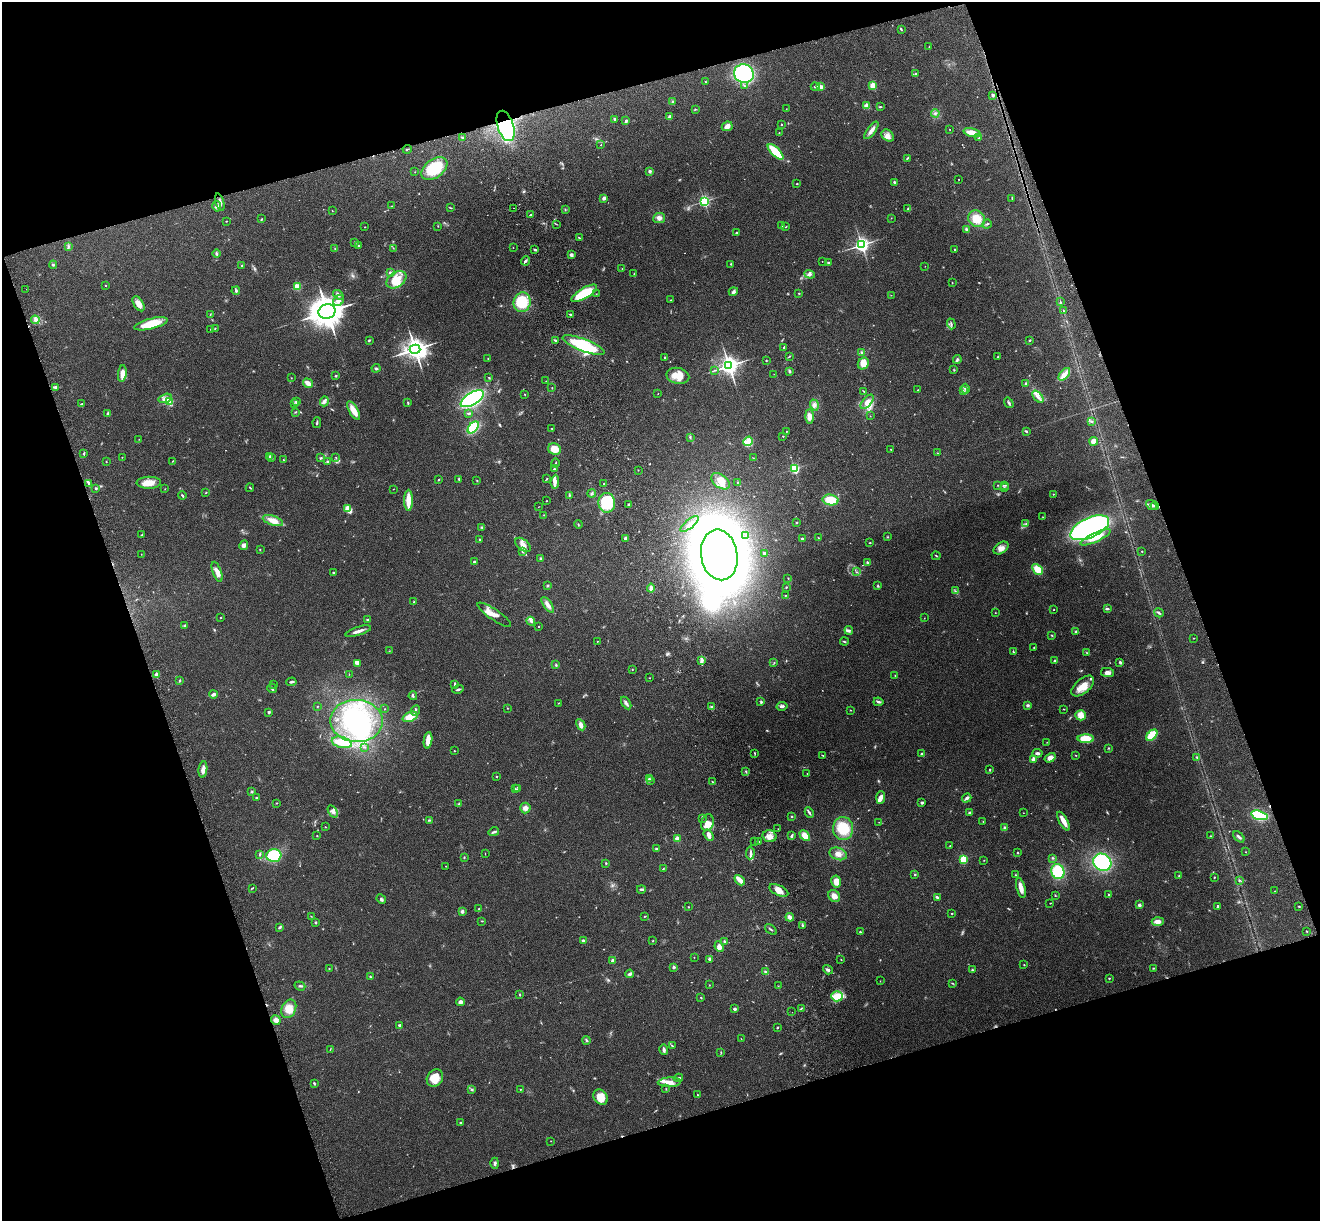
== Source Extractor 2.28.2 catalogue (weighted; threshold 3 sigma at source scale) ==
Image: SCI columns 119-5387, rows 190-5064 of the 5508 x 5378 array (HDU 1 of 3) = the unmasked area's bounding box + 8 px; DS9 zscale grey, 4 x 4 block average (1 PNG px = mean of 4 x 4 image px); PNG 1322 x 1223 px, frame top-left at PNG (2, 2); each listed source drawn as its Kron ellipse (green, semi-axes under 4 px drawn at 4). Shown black and unused: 37% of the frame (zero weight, under 3 of 4 exposures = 6% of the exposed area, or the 3 px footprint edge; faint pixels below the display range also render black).
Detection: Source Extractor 2.28.2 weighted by HDU 2 'WHT'. Background 0.181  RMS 0.0079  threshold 0.0357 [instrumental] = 3 sigma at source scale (4.5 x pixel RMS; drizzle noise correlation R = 1.50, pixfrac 1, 0.05/0.05 arcsec/px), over >= 5 px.
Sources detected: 569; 5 too faint to see at this stretch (4 x 4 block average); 2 inside a brighter object's white glare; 6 cosmic-ray / hot-pixel residue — neither listed nor drawn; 7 coinciding with a brighter row at this scale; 21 inside a brighter listed object's ellipse — not listed separately; of the other 528, all 500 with FLUX_AUTO >= 1.17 (the completeness limit of this list) listed and drawn (28 fainter detections not listed), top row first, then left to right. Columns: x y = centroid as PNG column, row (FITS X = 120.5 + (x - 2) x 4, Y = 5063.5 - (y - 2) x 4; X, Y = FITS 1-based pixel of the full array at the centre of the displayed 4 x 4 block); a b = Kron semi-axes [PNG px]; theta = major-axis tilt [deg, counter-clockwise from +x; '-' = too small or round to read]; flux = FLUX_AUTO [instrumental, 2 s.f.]
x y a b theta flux
901 29 4 2 - 4.6
929 47 4 2 - 4.4
744 74 10 9 - 530
915 74 4 2 - 4.5
706 82 3 2 - 4.2
744 85 3 2 - 3.7
873 85 2 2 - 120
815 87 4 2 - 7.2
821 87 4 3 - 16
993 95 2 2 - 26
673 102 3 2 - 4.4
867 106 2 2 - 110
880 107 4 2 - 4
695 109 2 2 - 2.9
786 109 2 2 - 1.6
935 113 4 2 - 6.5
670 117 3 3 - 12
615 119 2 2 - 12
626 121 4 2 - 9
781 125 2 2 - 2.6
506 126 16 8 -72 650
727 126 5 4 - 31
950 129 2 2 - 2.2
871 130 10 3 53 27
779 132 2 2 - 2
972 133 9 4 -14 64
888 136 7 5 -41 23
462 137 3 2 - 4
979 138 2 2 - 2.6
601 145 2 2 - 2.1
407 149 5 2 - 4.5
775 152 10 3 -45 200
907 158 4 2 - 3.6
434 169 15 9 36 190
650 171 2 2 - 11
415 172 2 2 - 1.6
959 179 2 2 - 2
894 182 2 2 - 5.6
797 184 2 2 - 6.4
604 198 4 3 - 13
1012 198 3 2 - 3.1
704 201 2 2 - 650
220 202 9 3 -73 17
217 206 5 4 - 13
391 206 2 2 - 1.6
450 208 3 2 - 3.2
514 208 2 2 - 3.9
908 208 2 2 - 2.3
565 210 3 2 - 2.4
332 211 2 2 - 1.5
531 215 3 2 - 8
659 218 6 5 - 19
891 218 2 2 - 1.3
262 219 3 2 - 3.2
976 219 9 7 -47 74
226 221 2 2 - 3
556 224 2 2 - 2.3
987 224 5 2 - 6.2
782 225 2 2 - 1.3
438 226 2 2 - 1.4
364 227 2 2 - 1.4
786 227 2 2 - 2.6
967 230 3 2 - 14
736 232 3 2 - 4
579 238 2 2 - 2.8
355 243 2 2 - 8.6
358 245 3 2 - 4.4
862 245 3 3 - 1100
68 246 2 2 - 3.1
393 248 2 2 - 1.4
513 248 2 2 - 1.3
335 249 2 2 - 2.7
535 250 4 2 - 6.2
954 250 2 2 - 2.3
216 253 4 3 - 7.4
571 255 3 3 - 17
525 261 5 2 - 11
822 261 2 2 - 1.3
829 263 3 2 - 5
731 264 2 2 - 3
53 265 4 2 - 4.2
242 266 2 2 - 6.1
925 266 2 2 - 1.3
622 269 2 2 - 1.7
390 272 2 2 - 4.9
634 273 2 2 - 1.7
809 274 5 3 - 11
396 280 11 7 35 78
952 283 2 2 - 2.3
106 285 2 2 - 3.6
297 287 2 2 - 150
26 289 2 2 - 2.1
236 291 4 3 - 8.7
733 292 5 3 - 12
584 293 14 5 30 220
799 293 4 2 - 2.7
596 294 2 2 - 1.7
338 295 6 3 -39 13
891 295 2 2 - 1.5
671 300 2 2 - 2.1
338 301 6 5 - 22
522 302 10 8 77 160
1060 302 3 2 - 3.2
139 304 8 4 -58 34
1064 311 2 2 - 2.5
327 312 8 7 - 6000
570 314 3 2 - 5
210 315 2 2 - 2.9
35 320 4 3 - 14
151 324 17 5 14 120
951 324 5 2 - 6
215 328 2 2 - 2.8
211 329 2 2 - 3
369 340 4 2 - 3.8
555 340 4 2 - 6.9
1030 340 3 2 - 4.1
584 345 22 6 -21 250
784 347 3 2 - 3.3
415 349 5 4 - 2900
862 352 3 2 - 6.5
789 356 3 2 - 2.6
998 356 3 2 - 3.6
488 358 2 2 - 2.1
665 358 2 2 - 5.2
957 359 4 2 - 7.6
766 360 2 2 - 2.6
863 364 6 5 - 39
729 366 4 3 - 2300
376 368 4 2 - 6
714 370 2 2 - 2.3
954 370 3 2 - 2.8
789 371 4 3 - 6.7
122 374 8 4 84 38
774 374 2 2 - 2.5
1064 374 7 4 49 27
336 376 2 2 - 4.3
678 376 11 8 -13 67
291 378 2 2 - 1.5
489 378 3 2 - 3.4
546 381 2 2 - 2
308 383 5 3 - 32
1026 384 4 2 - 5.7
55 387 4 2 - 11
552 388 2 2 - 2.5
966 389 5 3 - 11
918 390 2 2 - 3.8
864 391 3 2 - 3.9
963 391 2 2 - 1.7
525 394 2 2 - 2.2
658 394 2 2 - 1.3
1038 397 7 3 -49 19
165 398 7 3 17 19
472 399 13 6 31 580
324 401 5 3 - 15
169 402 2 2 - 160
296 402 3 2 - 6.9
408 402 4 2 - 3.6
867 402 8 4 49 34
1009 403 5 2 - 8.4
82 404 3 2 - 4.4
294 404 2 2 - 3.5
814 405 5 4 - 15
354 411 10 4 -59 50
295 412 2 2 - 1.9
468 413 4 2 - 4.3
107 414 4 2 - 7
870 416 2 2 - 1.9
809 417 7 4 -89 35
1092 421 3 2 - 5.1
317 422 5 2 - 6.4
473 427 7 4 48 140
552 429 2 2 - 3.6
786 431 2 2 - 2
1026 431 4 2 - 5.6
783 436 2 2 - 2.8
690 437 3 2 - 3.8
139 439 2 2 - 1.2
748 441 5 4 - 37
1094 441 4 4 - 47
554 449 6 5 - 63
890 449 2 2 - 1.7
84 453 3 2 - 4
937 453 2 2 - 4.2
270 456 3 2 - 6.6
122 457 2 2 - 1.5
336 457 2 2 - 2.4
272 458 2 2 - 2.3
321 458 3 2 - 5.5
753 458 2 2 - 1.4
283 460 2 2 - 2.3
172 461 2 2 - 1.6
106 462 2 2 - 2.4
327 462 3 3 - 5.6
556 463 5 2 - 4.7
554 469 2 2 - 10
794 469 2 2 - 600
638 470 2 2 - 2.6
459 479 3 2 - 5.6
547 479 2 2 - 2.4
439 480 2 2 - 3.8
477 480 3 2 - 2.6
721 481 10 6 -36 44
555 482 7 4 84 20
738 482 2 2 - 2.1
89 483 3 3 - 7.8
149 483 12 6 1 49
604 484 2 2 - 3.7
997 485 2 2 - 1.6
1005 485 4 2 - 4.1
96 488 3 2 - 5.2
250 488 4 2 - 3.7
1004 488 2 2 - 2.1
165 489 2 2 - 1.7
393 489 2 2 - 1.5
206 492 3 2 - 2.6
592 493 4 3 - 6.6
1053 494 2 2 - 3.3
569 495 3 2 - 4.5
182 496 4 2 - 6.6
408 500 10 3 90 69
830 500 8 5 -9 88
546 501 2 2 - 3.1
607 503 10 8 -87 230
629 504 2 2 - 4.7
1151 505 6 2 -38 11
1155 506 4 2 - 8.6
538 507 2 2 - 1.3
348 509 4 4 - 58
544 515 2 2 - 1.5
1043 517 2 2 - 1.9
273 521 10 5 -18 39
797 522 3 2 - 3.1
1026 523 4 2 - 5.4
578 524 4 2 - 2.8
690 524 11 3 40 20
482 527 3 2 - 5.1
1090 528 21 10 24 1300
142 535 3 2 - 3.7
746 535 2 2 - 1.2
887 537 2 2 - 2.7
1095 537 16 4 25 77
625 538 3 2 - 16
818 538 2 2 - 2.7
479 539 2 2 - 5.1
802 539 3 2 - 7
870 543 2 2 - 3.6
244 545 5 4 - 14
523 545 9 5 -39 33
1001 548 8 5 33 26
260 550 2 2 - 2.4
522 551 3 2 - 4
1142 551 2 2 - 3.3
764 553 3 2 - 7.9
141 554 2 2 - 1.2
719 555 25 18 -81 4400
936 556 5 2 - 3.2
541 559 3 2 - 8
474 562 2 2 - 11
867 562 3 2 - 4.9
1037 569 6 4 -46 73
217 572 10 4 -70 34
856 572 2 2 - 2.5
333 573 2 2 - 6.2
788 578 2 2 - 2.4
547 586 3 2 - 5.3
878 586 3 2 - 5
786 587 2 2 - 3.8
651 588 4 3 - 22
955 591 2 2 - 3
785 595 3 2 - 2.2
414 602 3 2 - 3.9
548 605 9 4 -56 23
1054 609 2 2 - 2
1107 609 3 2 - 10
995 613 2 2 - 1.6
1159 613 5 2 - 6.9
494 615 20 5 -34 44
220 618 2 2 - 2.3
924 618 2 2 - 1.4
368 620 3 2 - 6.1
531 621 4 3 - 11
184 625 2 2 - 2.1
538 626 2 2 - 3.1
849 630 4 3 - 9.1
358 631 13 3 18 26
1076 632 4 2 - 5
1052 635 3 2 - 2.8
1194 638 2 2 - 2.1
597 641 2 2 - 2.4
844 642 4 2 - 4.5
1034 648 3 2 - 3.9
389 651 2 2 - 1.9
1013 651 3 2 - 3
1087 653 2 2 - 2.2
702 661 4 2 - 9.1
1055 661 2 2 - 13
1120 662 4 3 - 6.7
357 663 4 4 - 11
774 663 2 2 - 2
556 665 3 2 - 3.8
632 669 2 2 - 2
1107 672 6 4 -10 25
349 674 2 2 - 1.5
156 675 3 2 - 22
895 675 2 2 - 2
650 678 2 2 - 1.5
180 680 4 2 - 4.1
291 682 5 2 - 9.2
274 684 2 2 - 1.7
455 685 4 2 - 5.3
1083 686 13 7 41 54
272 688 5 2 - 8
458 689 5 2 - 7.5
213 694 4 3 - 15
413 696 4 2 - 6.2
761 702 3 2 - 7
878 702 5 2 - 9.6
559 703 3 2 - 2.7
626 703 7 3 -58 14
1028 705 3 3 - 8
317 706 2 2 - 2.2
782 706 5 3 - 11
712 707 4 2 - 5.2
507 708 2 2 - 1.8
385 709 2 2 - 1.5
1064 709 2 2 - 1.9
415 710 5 2 - 9.2
850 710 2 2 - 1.9
269 712 3 3 - 6.3
1081 715 5 5 - 46
410 717 8 4 22 75
356 721 26 21 -3 400
581 725 6 4 -62 19
1152 735 7 4 44 150
1086 739 8 4 -1 92
428 740 8 4 82 41
342 742 10 5 -14 100
1047 742 2 2 - 1.4
365 747 2 2 - 2
1109 748 2 2 - 2.7
454 751 2 2 - 3.2
754 753 3 2 - 3
1037 753 5 3 - 11
922 754 2 2 - 15
823 755 3 2 - 3.6
1076 755 3 2 - 2.2
1197 757 3 2 - 3.8
1050 758 6 4 32 27
1033 759 2 2 - 31
203 769 8 4 83 24
990 770 2 2 - 4
746 771 3 2 - 4.4
807 773 2 2 - 1.2
496 776 2 2 - 3.1
649 778 2 2 - 3.3
650 780 3 2 - 4.1
712 782 3 2 - 4.3
515 789 3 2 - 4
517 789 2 2 - 1.2
252 792 2 2 - 3.5
256 798 3 3 - 5.1
881 798 6 4 85 24
967 798 5 3 - 13
277 803 2 2 - 2.3
922 803 3 2 - 8.3
459 804 4 2 - 7.3
525 808 5 5 - 20
333 811 7 4 -58 16
809 813 5 2 - 7.8
969 813 3 2 - 6
1023 813 2 2 - 1.3
1259 815 8 3 -17 300
792 817 2 2 - 3.2
702 818 2 2 - 1.9
429 820 3 2 - 4.1
1063 821 10 2 -61 58
879 822 2 2 - 1.5
983 822 2 2 - 1.8
707 823 8 6 75 40
325 827 2 2 - 1.8
843 828 11 10 - 130
1005 828 3 3 - 11
778 829 2 2 - 1.6
494 832 5 2 - 7.4
709 835 6 3 -57 26
317 836 2 2 - 2
769 836 7 6 - 31
791 836 4 2 - 9.2
805 836 6 4 -43 43
1210 836 2 2 - 2.3
1239 837 7 2 -44 11
677 839 2 2 - 71
755 841 2 2 - 2.2
759 842 3 2 - 3.5
950 846 2 2 - 1.7
657 849 4 2 - 7.2
1246 852 2 2 - 1.7
750 853 6 2 86 12
1018 853 2 2 - 3.3
260 854 3 2 - 5
485 854 2 2 - 1.6
838 854 9 6 -19 30
274 855 7 6 - 260
464 857 3 2 - 3
1053 858 3 2 - 3.7
963 859 2 2 - 160
984 860 2 2 - 1.6
1102 862 9 8 - 380
606 863 3 2 - 4.2
445 866 2 2 - 1.4
663 869 2 2 - 3
1058 871 7 6 - 200
915 875 3 2 - 3.4
1016 875 2 2 - 2.4
1179 876 2 2 - 2.6
1214 877 2 2 - 2.7
740 880 6 2 -46 66
1239 880 3 2 - 4.2
836 882 6 4 -78 44
252 888 3 2 - 3.4
1021 888 10 3 -76 37
641 889 4 2 - 8.4
779 890 10 5 -25 40
1275 891 2 2 - 1.4
1109 894 2 2 - 4.3
834 896 7 5 -52 29
1055 896 2 2 - 2.4
937 897 3 2 - 9.7
381 899 5 2 - 7
1050 903 2 2 - 2.3
1139 905 3 3 - 9.5
1218 906 3 2 - 7
1299 906 3 2 - 2.7
688 907 2 2 - 3.4
479 909 2 2 - 3.2
462 911 2 2 - 19
952 913 3 2 - 2.2
311 916 2 2 - 1.4
644 916 4 2 - 3.2
790 917 4 3 - 21
482 921 2 2 - 2.3
315 922 3 2 - 4.8
1158 922 6 4 2 30
802 926 3 2 - 3.8
280 927 4 2 - 7.6
771 929 7 2 -38 6
1307 931 3 2 - 1.6
860 932 2 2 - 3.4
583 941 3 3 - 12
653 941 2 2 - 2.8
724 941 2 2 - 5.4
719 947 5 4 - 24
694 957 2 2 - 1.4
709 959 4 3 - 8.8
613 960 3 3 - 9.6
841 960 2 2 - 1.9
1024 965 2 2 - 2.8
674 967 2 2 - 14
1153 968 2 2 - 2.8
329 969 2 2 - 2.7
828 970 5 3 - 10
972 970 3 2 - 4.5
765 971 3 2 - 4.2
630 974 4 3 - 12
370 977 3 2 - 4.3
1109 978 2 2 - 4.4
880 981 2 2 - 1.5
952 983 2 2 - 1.8
709 985 2 2 - 1.7
300 986 5 2 - 5.8
778 986 2 2 - 1.8
520 994 2 2 - 4.2
837 996 6 5 - 35
701 998 3 2 - 3
460 1002 4 3 - 16
801 1008 2 2 - 3.8
289 1009 9 7 65 54
735 1009 3 3 - 7.2
792 1012 2 2 - 1.2
276 1020 5 4 - 21
400 1025 3 2 - 10
778 1027 3 2 - 3.2
741 1039 2 2 - 1.2
586 1040 4 2 - 6.1
672 1046 2 2 - 3.5
330 1049 3 2 - 2.5
664 1050 5 2 - 13
721 1052 2 2 - 2.2
435 1078 9 7 53 70
678 1078 4 2 - 5.8
669 1082 11 4 2 34
314 1083 3 2 - 5.6
472 1089 3 2 - 4.8
520 1089 2 2 - 2.6
666 1089 3 2 - 2.4
698 1095 2 2 - 2.1
601 1097 8 6 -53 68
460 1123 3 2 - 3.7
551 1141 2 2 - 1.3
495 1163 5 3 - 8.8
Overlapping masked pixels (flux is a lower limit): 1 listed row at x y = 506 126
Diffuse or blended objects may show on this block-average render without a row.